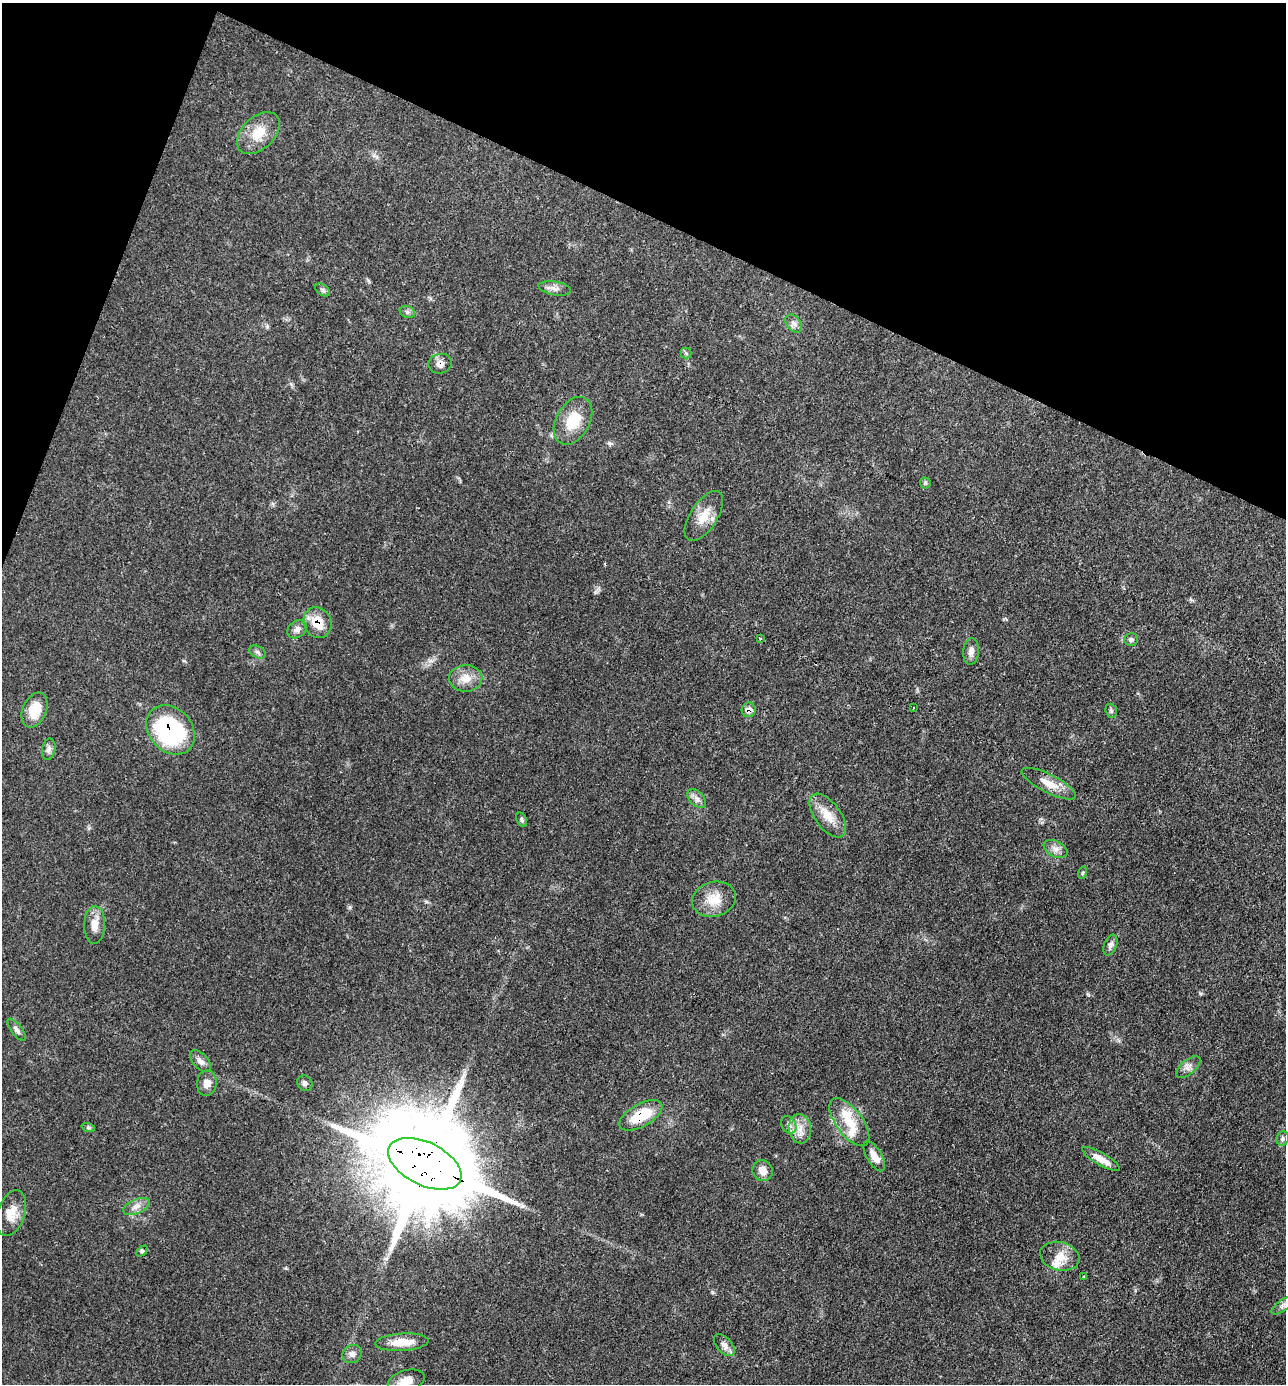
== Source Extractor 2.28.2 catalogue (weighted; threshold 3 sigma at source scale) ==
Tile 2 of 4 x 4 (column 2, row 1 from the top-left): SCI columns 1424-2707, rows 4149-5530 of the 5547 x 5532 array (HDU 1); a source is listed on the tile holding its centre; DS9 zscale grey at full resolution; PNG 1288 x 1386 px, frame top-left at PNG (2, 3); each listed source drawn as its Kron ellipse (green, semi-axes under 4 px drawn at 4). Shown black and unused: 19% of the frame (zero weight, under 3 of 4 exposures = <1% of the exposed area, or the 3 px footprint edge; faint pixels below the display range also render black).
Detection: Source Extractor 2.28.2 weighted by HDU 2 'WHT'; one run over the whole footprint, this tile lists its part. Background 0.102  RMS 0.0041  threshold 0.0183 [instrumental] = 3 sigma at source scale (4.5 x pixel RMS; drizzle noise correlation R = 1.50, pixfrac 1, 0.05/0.05 arcsec/px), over >= 5 px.
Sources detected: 61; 1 cosmic-ray / hot-pixel residue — neither listed nor drawn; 3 inside a brighter listed object's ellipse — not listed separately; the other 57 listed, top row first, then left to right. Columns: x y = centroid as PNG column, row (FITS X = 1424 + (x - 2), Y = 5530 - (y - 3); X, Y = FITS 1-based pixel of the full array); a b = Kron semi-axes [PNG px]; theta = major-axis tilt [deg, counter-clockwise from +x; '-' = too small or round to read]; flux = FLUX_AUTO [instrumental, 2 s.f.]
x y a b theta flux
258 133 25 16 43 9
555 288 16 6 -9 2.2
323 290 8 5 -37 0.92
407 312 8 6 -21 1
794 323 10 7 -51 1.7
686 353 5 5 - 0.64
440 364 12 9 15 2.4
573 421 26 16 61 12
925 483 5 5 - 0.64
704 516 28 13 57 7.2
317 622 16 13 -64 8.1
297 629 10 8 39 2
760 638 3 2 - 0.52
1131 640 7 6 - 0.87
971 651 13 8 85 2.2
257 652 9 5 -27 1.2
466 678 17 13 2 5.2
913 708 3 2 - 0.33
35 710 18 12 67 8.8
749 710 7 7 - 2.4
1111 711 7 5 -70 0.78
171 730 27 21 -48 55
49 749 11 6 79 1.7
1049 784 30 9 -27 5.9
697 799 11 7 -46 1.9
828 816 25 13 -54 6.9
522 820 7 5 -62 0.71
1056 849 13 8 -27 2.3
1082 873 6 4 71 0.54
714 899 22 17 15 8.3
95 925 19 10 88 4.7
1110 945 11 6 69 1.5
17 1030 13 5 -53 1.5
200 1061 13 7 -47 2.3
1188 1067 14 7 40 2.2
207 1083 12 10 83 3
305 1083 8 7 - 1.4
641 1115 24 11 29 14
849 1122 28 13 -53 9.7
789 1125 9 7 -60 1.8
88 1127 7 4 -19 0.68
800 1129 14 11 -83 4.8
1283 1139 7 6 - 0.92
874 1156 17 7 -59 4.2
1101 1159 21 6 -30 4.4
425 1164 39 21 -26 11000
763 1171 11 10 - 3.2
136 1206 14 7 23 2.5
11 1213 24 13 72 5.8
142 1251 6 4 44 0.63
1060 1256 20 14 -14 6.1
1083 1276 4 3 - 0.36
1283 1305 13 5 36 1.5
402 1342 27 8 3 7.1
724 1345 13 7 -48 2.2
352 1354 10 8 39 2
406 1381 19 10 16 4.6
Overlapping masked pixels (flux is a lower limit): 6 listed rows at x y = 440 364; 317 622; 749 710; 171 730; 641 1115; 425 1164